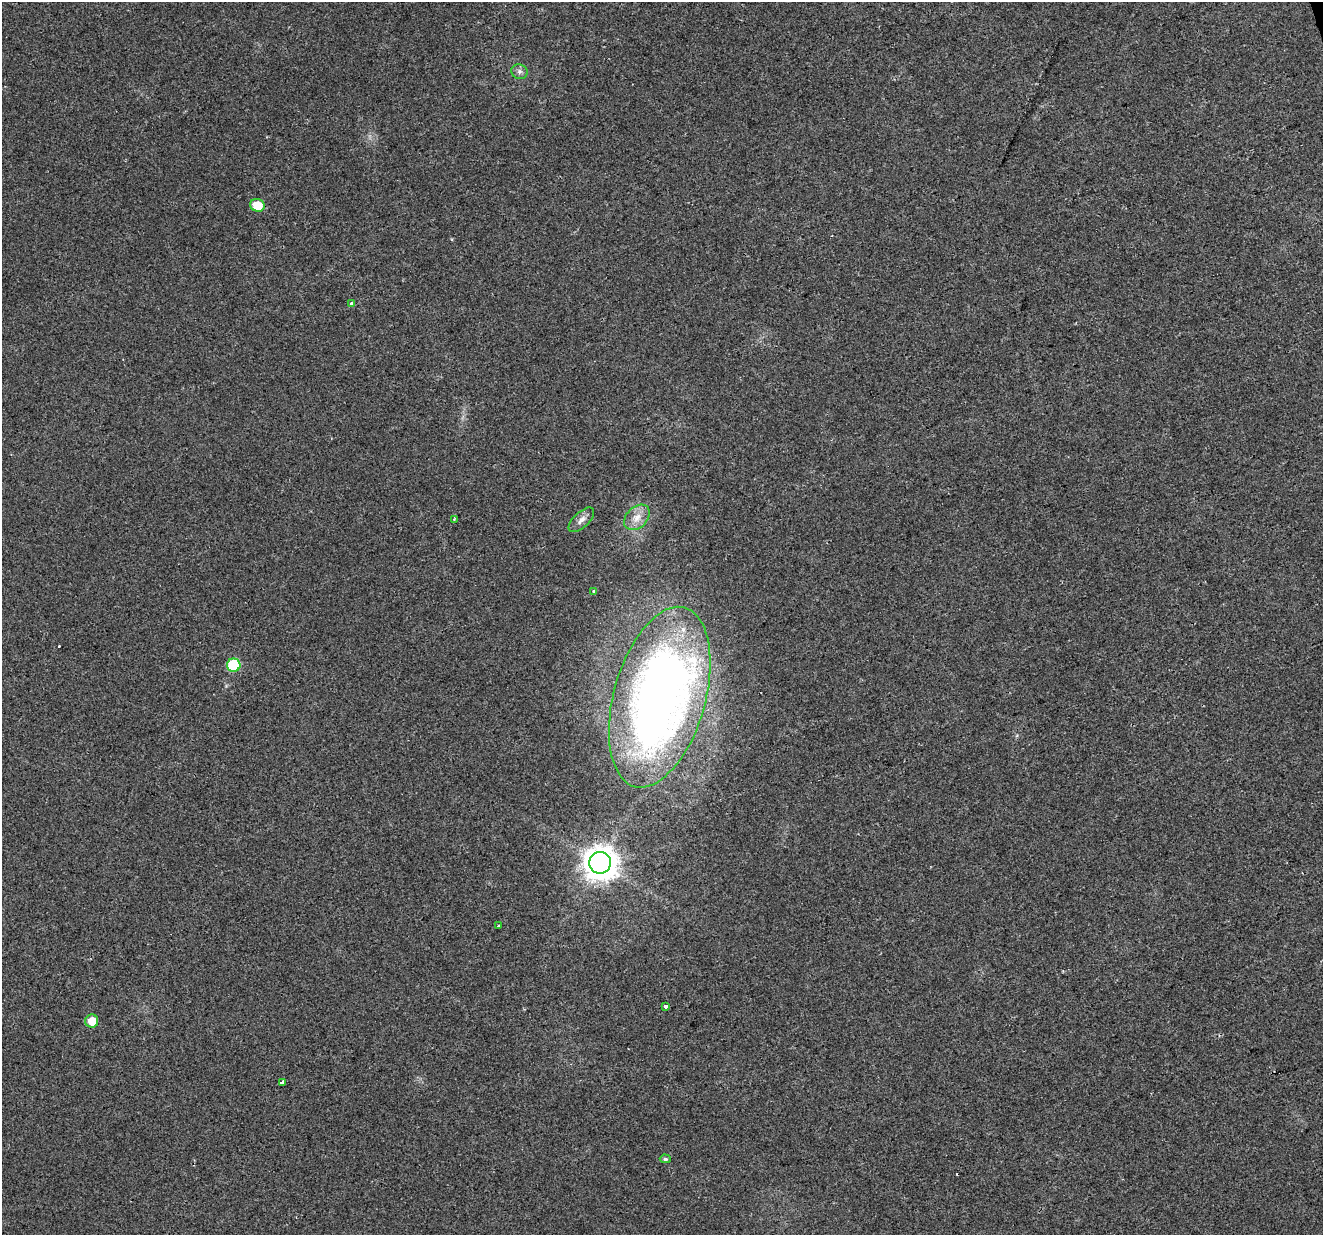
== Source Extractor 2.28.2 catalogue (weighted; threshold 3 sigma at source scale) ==
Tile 10 of 4 x 4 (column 2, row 3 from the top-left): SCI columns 1321-2641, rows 1290-2522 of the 5284 x 5097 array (HDU 1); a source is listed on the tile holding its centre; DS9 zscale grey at full resolution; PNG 1325 x 1237 px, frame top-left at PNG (2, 2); each listed source drawn as its Kron ellipse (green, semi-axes under 4 px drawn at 4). Shown black and unused: <1% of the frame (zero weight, under 2 of 3 exposures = <1% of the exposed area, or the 3 px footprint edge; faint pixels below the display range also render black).
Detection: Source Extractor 2.28.2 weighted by HDU 2 'WHT'; one run over the whole footprint, this tile lists its part. Background 0.0261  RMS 0.0056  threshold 0.0253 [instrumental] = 3 sigma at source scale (4.5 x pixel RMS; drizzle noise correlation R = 1.50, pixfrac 1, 0.0396/0.0396 arcsec/px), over >= 5 px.
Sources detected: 17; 2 cosmic-ray / hot-pixel residue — neither listed nor drawn; the other 15 listed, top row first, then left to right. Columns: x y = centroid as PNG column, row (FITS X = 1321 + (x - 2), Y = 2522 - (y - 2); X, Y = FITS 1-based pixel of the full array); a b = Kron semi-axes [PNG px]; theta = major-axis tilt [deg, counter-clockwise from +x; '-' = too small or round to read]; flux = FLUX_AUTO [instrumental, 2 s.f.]
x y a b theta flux
519 72 8 7 - 1.9
257 205 7 6 - 13
351 303 3 3 - 2.1
637 517 15 10 46 6.2
454 519 3 2 - 0.61
581 520 16 7 44 3.5
594 591 3 3 - 2.5
234 665 7 6 - 36
660 697 93 46 74 460
600 863 11 11 - 980
498 926 3 2 - 0.68
666 1006 4 3 - 1.8
92 1021 6 6 - 8.4
283 1083 3 3 - 5.1
665 1159 5 4 - 1.1